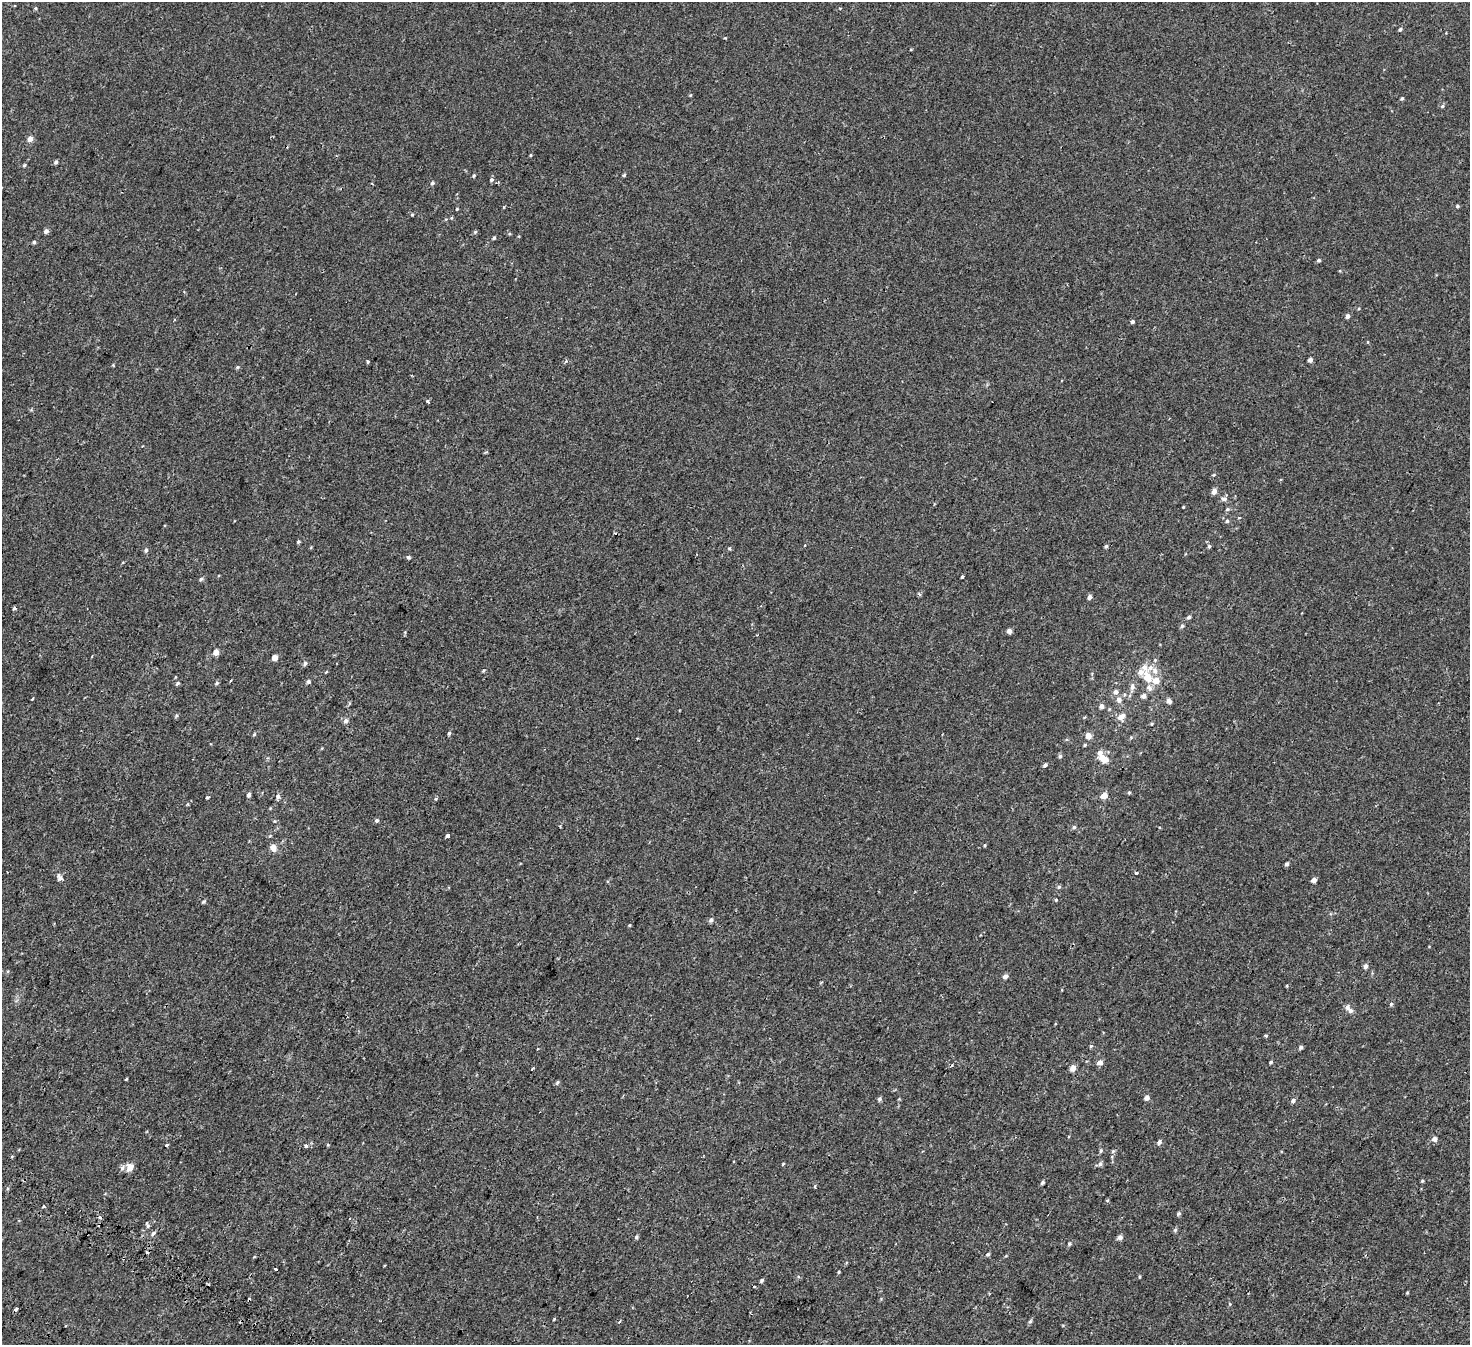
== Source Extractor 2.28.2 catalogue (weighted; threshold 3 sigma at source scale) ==
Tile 7 of 4 x 4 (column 3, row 2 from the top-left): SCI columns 3105-4572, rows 3113-4455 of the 6216 x 6287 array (HDU 1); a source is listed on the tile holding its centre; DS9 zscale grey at full resolution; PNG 1472 x 1347 px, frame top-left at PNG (2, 2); no overlay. Shown black and unused: <1% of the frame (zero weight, under 2 of 3 exposures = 11% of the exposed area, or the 3 px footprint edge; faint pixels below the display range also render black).
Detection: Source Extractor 2.28.2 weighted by HDU 2 'WHT'; one run over the whole footprint, this tile lists its part. Background -2.19e-04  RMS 0.0034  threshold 0.0151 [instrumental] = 3 sigma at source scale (4.5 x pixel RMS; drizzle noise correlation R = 1.50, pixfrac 1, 0.0396/0.0396 arcsec/px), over >= 5 px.
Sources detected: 170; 4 cosmic-ray / hot-pixel residue — not listed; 5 inside a brighter listed object's ellipse — not listed separately; the other 161 listed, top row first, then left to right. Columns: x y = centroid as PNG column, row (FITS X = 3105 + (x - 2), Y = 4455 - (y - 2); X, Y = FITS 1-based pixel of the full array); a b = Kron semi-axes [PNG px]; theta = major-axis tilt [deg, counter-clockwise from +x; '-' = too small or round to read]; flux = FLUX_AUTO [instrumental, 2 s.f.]
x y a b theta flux
35 8 5 4 - 0.39
1400 29 5 4 - 0.6
690 95 5 3 - 0.29
1402 98 4 4 - 0.5
1442 106 6 5 - 0.54
30 139 5 5 - 1.9
530 155 4 3 - 0.28
56 162 4 4 - 0.72
24 165 5 4 - 0.4
474 175 4 4 - 0.41
624 175 4 3 - 0.46
491 180 6 5 - 0.64
432 183 5 4 - 0.63
372 184 4 2 - 0.23
1457 206 4 4 - 0.52
504 207 5 3 - 0.25
457 209 4 3 - 0.31
412 215 4 3 - 0.36
46 231 4 4 - 1.2
475 232 5 5 - 0.45
494 238 5 4 - 0.53
34 242 4 4 - 0.49
1319 260 4 4 - 0.59
1340 271 5 3 - 0.26
1348 316 5 4 - 1.3
174 320 4 2 - 0.26
1132 321 4 3 - 2.1
1368 342 4 3 - 0.26
1310 360 4 4 - 1.2
368 362 4 3 - 0.41
237 367 6 4 22 0.44
427 402 3 3 - 0.78
486 452 5 3 - 0.42
1214 492 5 4 - 2
1224 499 8 6 -1 1.1
1183 507 3 2 - 0.26
1227 509 6 4 22 0.53
1239 518 5 3 - 0.25
1227 521 5 4 - 0.53
298 542 4 4 - 0.46
804 545 3 3 - 1
1106 546 5 4 - 0.56
1209 546 5 5 - 0.58
729 548 5 4 - 0.42
146 550 6 4 64 0.72
408 557 3 3 - 1.3
962 577 3 3 - 1.1
201 579 6 5 - 0.63
919 594 5 3 - 0.46
1089 597 4 4 - 1.3
14 608 4 3 - 0.5
1189 617 6 4 42 0.72
1182 626 6 5 - 0.59
1009 631 4 4 - 1.9
216 652 4 4 - 3.6
275 657 4 4 - 2.8
305 663 6 4 71 0.73
1144 667 10 8 -81 1.9
483 671 5 3 - 0.41
1155 671 11 9 -70 2.3
326 672 4 3 - 0.28
175 677 4 3 - 0.23
1147 677 10 7 -63 5.2
231 681 3 2 - 0.42
308 681 5 5 - 0.76
1156 681 8 7 - 2.8
178 683 6 4 39 0.54
217 683 5 4 - 0.51
1132 687 13 6 80 1.6
1149 687 10 7 -57 1.6
1115 692 6 6 - 1.4
1144 696 6 6 - 1.2
32 699 3 3 - 0.52
1119 700 6 6 - 1.8
1169 701 4 4 - 1.8
349 703 6 4 89 0.33
1102 706 5 5 - 1.4
176 715 6 4 70 0.46
1121 717 8 7 - 2.6
346 721 6 5 - 1
1152 724 5 4 - 0.37
449 733 5 4 - 0.52
254 734 6 4 47 0.39
1088 736 4 4 - 3.5
1131 737 5 5 - 0.4
1085 745 4 3 - 0.38
1100 753 9 8 - 1.8
1060 756 5 5 - 0.69
1102 758 6 5 - 2.6
1045 765 4 4 - 0.79
1129 792 5 4 - 0.39
249 795 4 4 - 1.1
1104 796 5 5 - 3.4
278 797 6 6 - 0.9
207 798 3 3 - 0.66
436 799 5 4 - 0.44
377 820 5 5 - 0.65
1074 827 5 4 - 0.61
447 836 3 3 - 25
985 845 4 3 - 0.34
273 847 6 5 - 2.9
1287 864 4 4 - 0.79
1136 873 3 3 - 1.1
60 877 10 7 -61 1.4
1314 880 4 4 - 1.7
1059 887 5 4 - 0.54
1056 900 5 4 - 0.4
203 902 6 4 43 0.5
711 920 5 5 - 1.1
629 925 4 3 - 0.31
1365 966 6 5 - 1
1005 976 5 4 - 1.5
1287 986 4 3 - 0.33
1391 1004 5 5 - 0.5
1347 1008 7 6 - 1.2
1266 1036 5 4 - 0.4
1091 1046 5 4 - 0.44
1301 1047 5 4 - 0.67
1100 1062 5 5 - 2.1
1271 1062 4 3 - 0.48
1073 1068 4 4 - 3.5
126 1079 4 2 - 0.45
557 1082 6 4 50 0.56
1147 1098 5 4 - 1.7
880 1099 5 4 - 0.94
1293 1101 6 5 - 0.92
1434 1139 5 5 - 2
1159 1142 6 4 50 1
166 1145 4 3 - 2.5
328 1145 5 4 - 0.31
306 1146 4 3 - 2
1101 1151 5 4 - 0.51
1113 1151 5 5 - 0.49
783 1164 4 3 - 0.33
1100 1164 6 5 - 0.79
130 1167 10 9 - 2.2
1422 1181 4 4 - 0.37
1042 1183 5 4 - 0.61
815 1186 3 3 - 0.73
1107 1200 5 4 - 0.35
43 1207 4 3 - 0.34
1179 1213 5 4 - 0.64
100 1217 5 4 - 0.64
147 1225 9 5 -69 0.61
1175 1230 5 5 - 0.56
153 1233 7 5 46 0.81
636 1237 5 4 - 0.58
1120 1237 5 4 - 1.5
1069 1244 5 5 - 0.55
988 1254 5 4 - 0.66
254 1257 5 3 - 0.24
276 1269 4 3 - 2.1
839 1272 4 3 - 0.33
762 1280 5 4 - 0.57
754 1286 3 2 - 0.32
1407 1293 3 3 - 0.35
1230 1304 5 3 - 0.26
17 1309 3 3 - 1
554 1319 4 3 - 0.26
620 1321 5 3 - 0.43
1030 1321 6 4 48 0.61